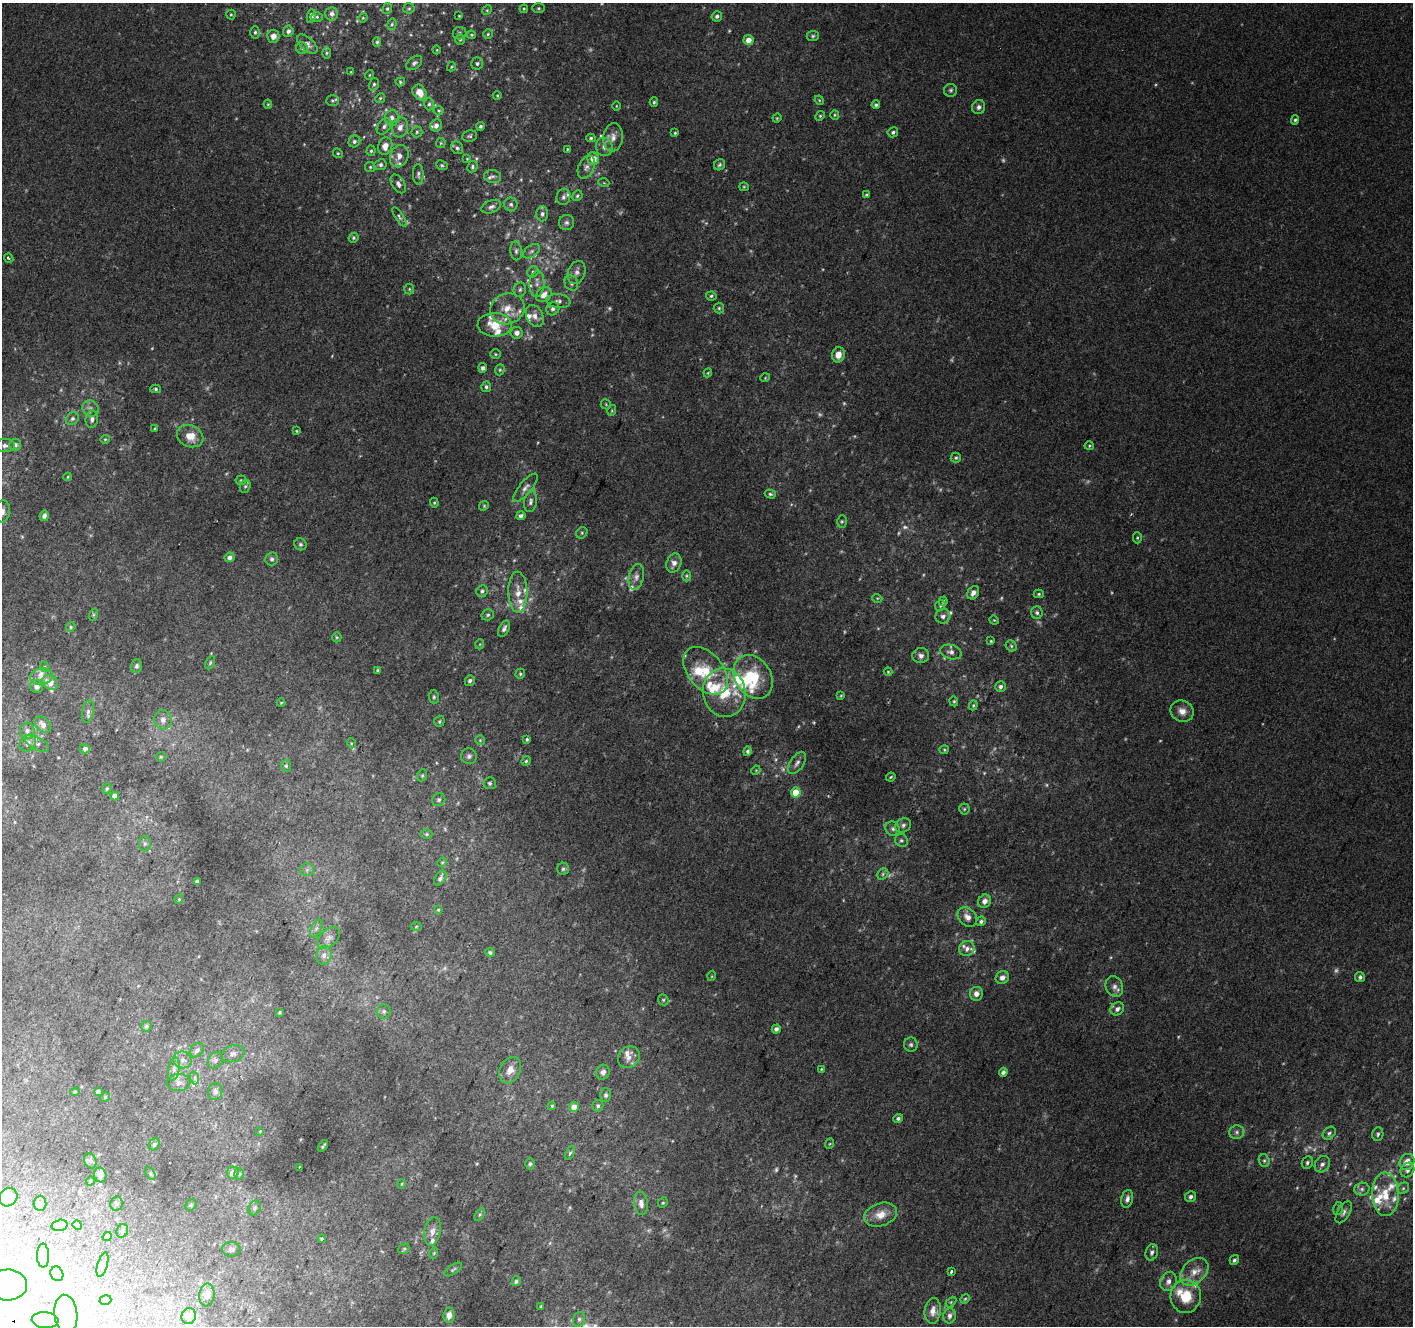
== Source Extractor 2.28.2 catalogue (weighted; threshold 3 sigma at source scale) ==
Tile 7 of 4 x 4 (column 3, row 2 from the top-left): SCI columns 2853-4263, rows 2958-4281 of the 5694 x 5850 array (HDU 1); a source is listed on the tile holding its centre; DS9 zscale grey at full resolution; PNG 1415 x 1328 px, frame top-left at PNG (2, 3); each listed source drawn as its Kron ellipse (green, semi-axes under 4 px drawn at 4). Shown black and unused: <1% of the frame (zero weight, under 2 of 3 exposures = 2% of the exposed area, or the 3 px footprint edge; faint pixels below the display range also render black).
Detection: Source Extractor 2.28.2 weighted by HDU 2 'WHT'; one run over the whole footprint, this tile lists its part. Background 0.0702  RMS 0.013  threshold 0.0594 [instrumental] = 3 sigma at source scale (4.5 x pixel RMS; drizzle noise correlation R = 1.50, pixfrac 1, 0.0396/0.0396 arcsec/px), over >= 5 px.
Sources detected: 427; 35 too faint to see at this stretch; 8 inside a brighter object's white glare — neither listed nor drawn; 39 inside a brighter listed object's ellipse — not listed separately; the other 345 listed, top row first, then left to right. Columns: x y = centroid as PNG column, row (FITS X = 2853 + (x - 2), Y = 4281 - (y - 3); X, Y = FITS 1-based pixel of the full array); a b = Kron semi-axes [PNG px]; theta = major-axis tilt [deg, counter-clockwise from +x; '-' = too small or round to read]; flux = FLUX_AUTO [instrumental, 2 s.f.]
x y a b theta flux
409 8 5 5 - 2.2
539 8 6 5 - 1.9
387 9 5 4 - 2.1
524 9 4 4 - 1.4
487 10 5 4 - 1.4
332 14 7 6 - 5.2
231 15 5 4 - 1.7
311 16 7 4 81 6.3
459 16 2 2 - 1
717 16 5 5 - 3.4
317 17 6 5 - 2.2
363 18 5 4 - 1.2
392 24 6 4 75 1.9
288 31 6 5 - 3.8
255 32 6 5 - 2.5
459 33 7 6 - 2.9
488 34 4 4 - 1.7
471 35 4 3 - 1.3
273 36 6 6 - 7.5
813 36 6 5 - 2.4
460 39 5 5 - 1.7
749 40 5 5 - 12
377 42 4 4 - 2.3
307 44 12 6 -42 6.7
302 48 6 5 - 2.4
437 50 4 3 - 0.89
326 53 6 4 89 2.1
414 63 9 5 38 4
477 63 6 6 - 3.4
452 67 5 3 - 1.3
351 72 3 3 - 1
369 75 5 3 - 1
400 82 5 4 - 1.8
374 84 6 5 - 2.6
951 90 6 6 - 2.9
420 93 8 6 -57 16
497 96 4 3 - 1.1
380 98 5 4 - 1.8
819 100 5 4 - 1.4
332 101 6 5 - 2.7
654 102 5 4 - 1.8
268 104 4 4 - 1.2
429 104 6 5 - 2.8
876 105 4 4 - 2.3
616 106 5 3 - 1
979 107 7 6 - 4.5
439 111 5 5 - 2
835 115 5 4 - 1.6
820 116 5 4 - 1.7
392 118 8 7 - 5.4
777 118 4 4 - 1.4
1295 120 5 4 - 2.1
436 125 6 5 - 5.3
384 126 9 6 52 4.4
480 126 4 3 - 2.4
400 127 10 8 73 8.1
417 132 5 5 - 2.1
893 132 5 5 - 2.7
675 133 4 3 - 1.7
470 136 8 5 10 2.5
613 137 14 10 83 11
591 138 4 4 - 2.2
354 141 6 5 - 3.4
441 143 5 5 - 1.5
385 146 9 7 73 10
604 147 9 8 - 6.5
457 148 7 5 -55 3.2
567 149 4 3 - 1.3
371 151 5 4 - 1.9
338 153 5 4 - 1.7
399 156 11 9 68 10
467 159 3 3 - 1.1
593 159 6 5 - 16
380 165 6 5 - 2.9
442 165 6 4 -22 2
719 165 6 5 - 2.5
370 167 5 5 - 1.9
472 167 6 5 - 2.4
586 167 12 8 66 6.9
418 174 10 5 -88 3.5
493 176 8 6 -16 4.5
604 183 5 3 - 1.3
398 184 10 6 -58 4.6
744 187 4 4 - 1.3
866 195 4 3 - 1.6
577 196 5 5 - 2.4
563 197 8 6 74 4.2
511 204 7 6 - 3.4
491 207 10 6 22 4.7
542 214 7 6 - 3.3
399 217 11 4 -57 3
566 223 7 7 - 4.1
353 238 5 4 - 2.3
516 251 9 6 -85 4
531 251 9 5 37 4.4
9 258 5 3 - 2.1
533 272 6 5 - 2.4
577 273 12 8 72 7.5
571 283 8 6 -60 4.2
537 284 13 7 87 8.1
409 289 5 5 - 2
520 290 7 6 - 3.2
544 295 8 6 42 11
711 296 5 4 - 2
558 301 12 7 -7 5.7
719 308 5 5 - 2
507 309 17 15 19 23
553 309 7 6 - 4.3
535 316 12 8 -62 9
495 325 17 12 -2 27
517 333 6 6 - 7.3
496 354 5 5 - 1.8
838 355 7 6 - 13
483 368 5 4 - 4
500 370 6 4 69 1.8
708 373 4 4 - 1.2
765 378 5 3 - 1
486 387 5 5 - 3.3
156 389 5 4 - 2
606 404 5 5 - 1.6
90 408 8 7 - 5.2
612 410 5 3 - 1.5
72 418 7 5 43 3.6
92 419 8 6 83 4.6
155 429 4 3 - 2.5
297 431 4 4 - 1.3
190 436 13 10 -24 18
105 439 5 4 - 1.5
5 445 10 6 1 5.3
15 445 6 5 - 3.9
1089 446 4 4 - 1.5
956 458 5 5 - 2
68 477 4 3 - 1
241 480 5 5 - 1.7
245 486 6 5 - 2.6
525 488 17 6 50 6.8
770 494 5 4 - 2.2
530 502 10 6 79 4.8
434 503 5 4 - 1.6
484 506 5 4 - 1.7
2 511 11 8 81 8
44 516 5 4 - 3.8
521 516 4 4 - 4.4
842 521 6 5 - 2
582 533 6 5 - 2.2
1137 538 6 4 89 1.9
300 544 6 6 - 2.6
230 557 5 5 - 6.4
272 559 6 6 - 4
674 563 10 7 70 7.9
686 576 5 3 - 1.7
636 577 13 7 77 7.9
482 591 6 5 - 2.8
518 592 20 9 -89 16
973 593 7 5 57 6.2
1039 594 5 4 - 2
877 598 5 3 - 1.1
943 601 5 4 - 2.2
940 605 6 4 48 1.9
1037 613 6 6 - 2.8
93 615 6 4 72 1.9
488 615 6 5 - 2.3
943 616 7 7 - 5.1
994 620 5 3 - 1.2
71 627 5 4 - 1.8
504 629 9 5 63 4.3
337 637 5 4 - 1.6
991 641 4 4 - 1.3
480 644 5 3 - 1.2
1011 646 6 5 - 2.4
951 652 11 7 -15 5.7
921 656 8 7 - 5.3
210 663 7 4 64 1.8
137 666 7 5 74 3.2
45 667 5 3 - 1.4
378 670 4 4 - 2
706 671 27 17 -50 43
888 672 4 4 - 1.3
520 674 5 4 - 2.3
42 677 11 8 8 9
753 677 23 18 -58 48
470 681 5 5 - 3.8
50 682 8 7 - 14
37 686 7 6 - 6.1
1000 687 5 5 - 3.8
724 693 24 21 -78 47
841 695 3 3 - 1.3
434 697 7 5 -78 2.2
954 701 5 4 - 1.7
281 703 4 3 - 1
973 705 5 4 - 1.7
88 711 11 6 78 4.3
1182 711 12 10 -21 11
163 720 9 8 - 7.3
439 721 6 5 - 2.2
43 725 9 6 -47 7.9
27 731 8 7 - 5.7
527 739 4 3 - 1.8
480 740 5 5 - 1.7
28 743 9 7 49 5.9
37 743 13 6 -29 5.5
351 743 5 3 - 1.2
85 749 5 4 - 4.5
944 750 4 4 - 1.5
748 751 5 4 - 2.7
469 756 8 8 - 4.4
161 757 5 5 - 1.6
526 761 5 4 - 2
797 763 12 6 56 5.7
286 766 6 5 - 2
756 770 5 3 - 1.1
422 775 6 5 - 2
891 777 5 3 - 1.5
490 783 6 6 - 2.8
107 789 5 4 - 1.6
796 792 5 5 - 31
115 796 4 4 - 8.5
439 800 7 6 - 3.2
964 809 5 5 - 2.1
903 825 8 6 31 4.1
893 829 8 7 - 4.4
426 834 6 5 - 2.2
901 840 7 6 - 2.7
145 843 8 6 -90 2.9
442 862 5 4 - 1.5
563 869 6 6 - 2.6
307 870 7 6 - 3.3
883 874 6 5 - 2.3
440 878 8 5 57 4
197 881 4 3 - 4.4
179 899 4 3 - 1.2
984 901 7 6 - 7
438 910 4 4 - 1.4
967 917 11 8 -46 8.9
981 921 5 5 - 3.6
416 926 5 3 - 1.3
316 928 9 5 63 4.2
329 938 13 8 40 7.4
967 949 8 7 - 6.2
490 953 5 4 - 2.6
324 955 9 7 74 6.7
712 976 5 3 - 1.1
1360 977 5 5 - 3.3
1002 978 7 6 - 6.5
1114 987 11 8 -67 7.3
976 994 7 6 - 6.9
663 1000 6 5 - 2.2
1117 1009 7 6 - 5.8
384 1011 7 7 - 3.8
279 1012 4 4 - 1.7
146 1026 5 5 - 2.2
776 1029 4 4 - 4.8
911 1045 7 7 - 3.1
197 1050 8 6 45 4.5
233 1054 12 8 19 6.5
629 1057 12 10 45 8.8
183 1060 9 8 - 6.5
215 1060 8 7 - 4.8
174 1069 11 6 80 5.4
821 1069 4 4 - 1.2
510 1070 14 10 63 12
603 1072 7 6 - 5.2
1003 1072 4 4 - 3.2
195 1078 6 4 -72 2.6
179 1082 11 8 4 7.2
98 1091 4 3 - 2.6
75 1092 5 4 - 1.6
215 1092 8 7 - 5.4
606 1095 6 5 - 2.8
105 1097 5 4 - 1.5
552 1106 4 3 - 1.3
598 1106 5 5 - 2.9
574 1107 5 5 - 12
898 1118 5 4 - 3.5
260 1131 3 3 - 0.8
1237 1132 7 7 - 4.2
1329 1133 7 5 46 3.1
1378 1134 7 5 77 2.9
154 1144 6 5 - 3
829 1144 5 3 - 1.1
323 1146 6 2 55 1.9
570 1153 7 4 64 2.5
90 1161 8 6 -69 2.9
1264 1161 6 5 - 2.6
1407 1162 8 7 - 12
1307 1163 6 5 - 2.9
530 1164 6 4 86 2.4
1322 1164 8 7 - 5.1
299 1167 3 2 - 1.3
1407 1170 8 6 53 5.4
150 1173 7 4 -59 2.4
233 1173 6 5 - 9.9
239 1174 5 5 - 2
100 1175 7 6 - 5.9
90 1181 4 3 - 1.2
402 1184 5 3 - 1.1
1403 1188 6 5 - 2.7
1362 1189 7 6 - 4.3
1385 1194 22 13 -88 30
8 1197 10 8 44 21
1190 1197 5 5 - 4
1127 1199 9 6 78 5.7
40 1203 7 6 - 3.6
116 1203 7 6 - 2.7
641 1203 12 7 -81 7.8
663 1203 5 4 - 1.8
191 1205 6 5 - 2.2
254 1208 8 5 64 2.9
1338 1209 6 4 78 2.1
1344 1212 12 6 59 4.8
480 1214 7 4 59 2.2
880 1215 17 11 19 17
59 1225 8 5 14 5.5
77 1225 5 4 - 1.4
122 1231 7 5 65 3.2
432 1231 14 8 78 8.1
107 1236 5 4 - 5.7
322 1239 4 3 - 3.2
231 1249 9 7 -6 5.3
404 1249 6 5 - 1.8
1152 1252 8 6 75 4.6
434 1253 6 3 72 1.3
43 1256 12 6 -90 4.1
1234 1260 5 4 - 2.7
103 1265 13 5 75 3.5
453 1269 10 4 35 2.5
951 1271 3 3 - 5
1194 1272 16 11 43 17
57 1274 7 6 - 3.9
516 1281 5 4 - 2.9
1168 1281 10 8 65 7.5
8 1285 19 15 3 51
207 1295 11 7 83 8.2
1186 1296 16 15 - 36
965 1299 5 4 - 1.5
105 1300 6 5 - 2.2
951 1302 6 4 45 1.6
541 1306 4 3 - 1.3
933 1311 13 8 85 9
66 1314 19 11 -83 44
449 1315 7 5 81 6.9
189 1316 8 7 - 7
949 1316 7 6 - 5.3
579 1319 7 6 - 3.5
45 1320 13 8 -4 13
Isophote crosses this tile's border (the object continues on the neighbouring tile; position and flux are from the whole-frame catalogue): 3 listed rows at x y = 2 511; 8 1197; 8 1285